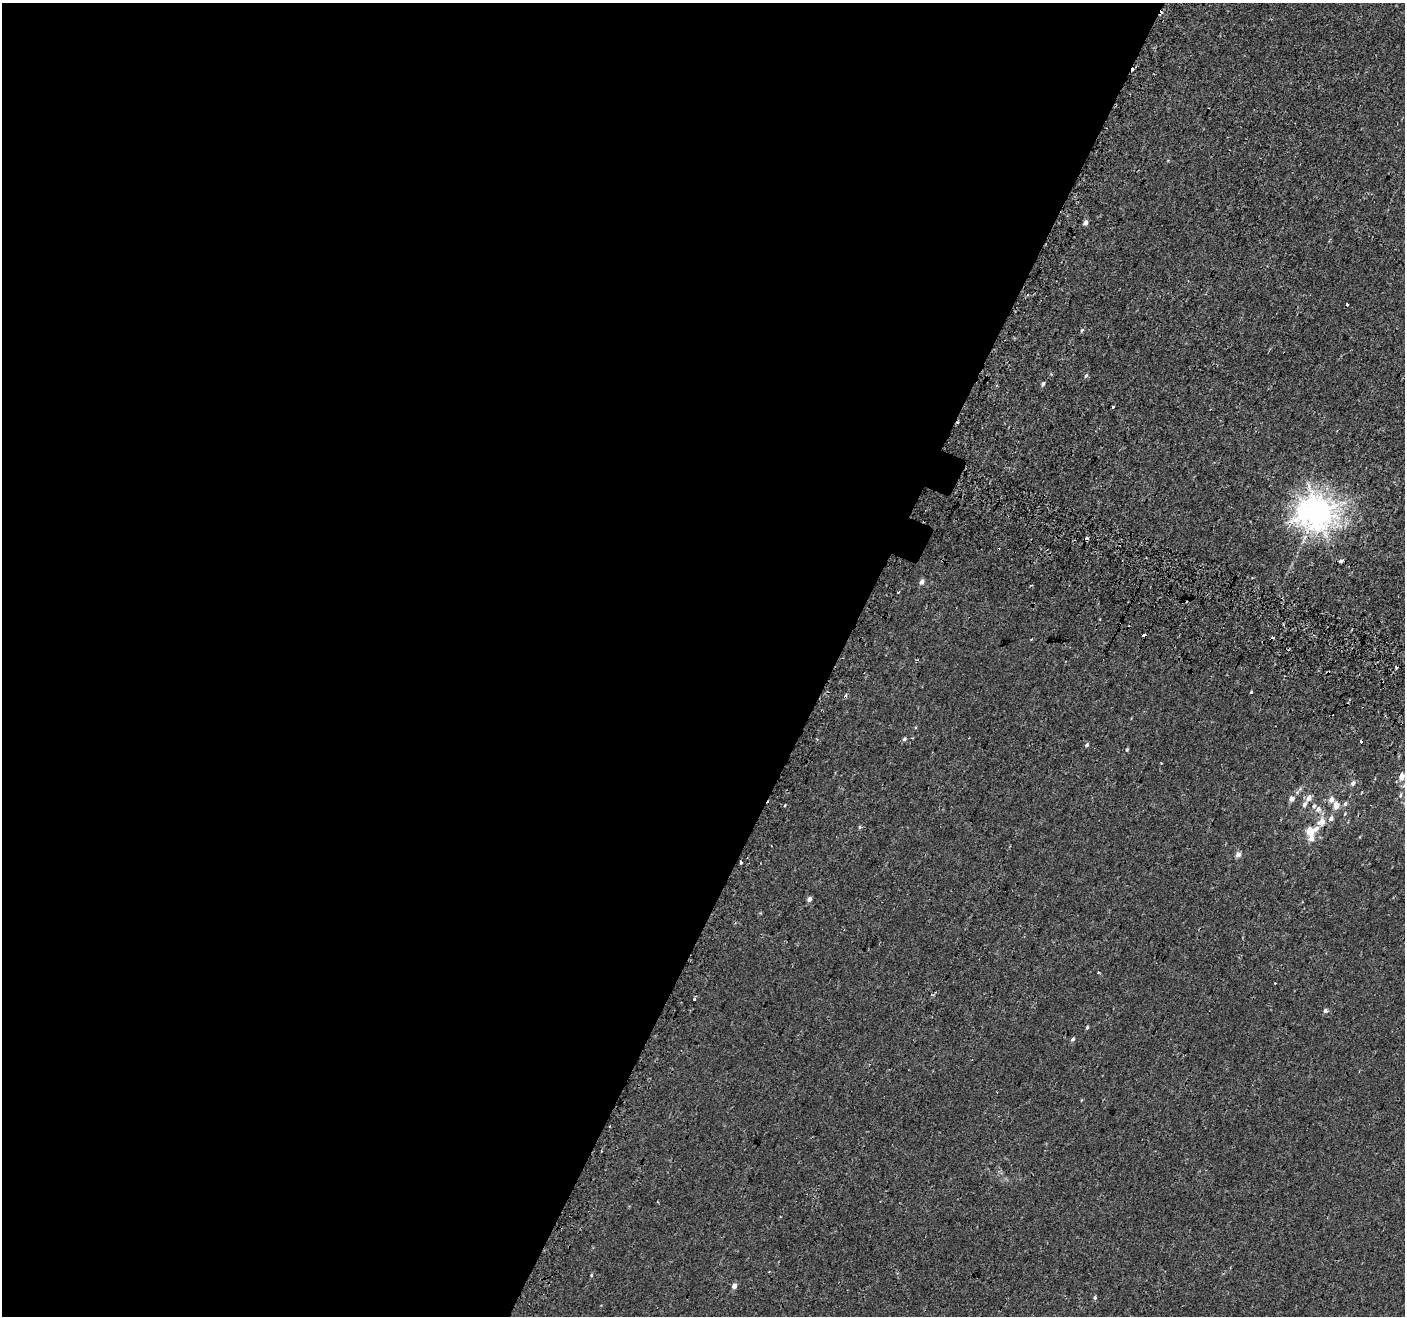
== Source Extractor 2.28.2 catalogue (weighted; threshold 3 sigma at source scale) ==
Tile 5 of 4 x 4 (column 1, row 2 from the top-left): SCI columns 55-1457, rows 2889-4202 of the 5714 x 5845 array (HDU 1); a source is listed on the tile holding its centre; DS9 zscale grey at full resolution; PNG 1407 x 1318 px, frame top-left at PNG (2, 3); no overlay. Shown black and unused: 60% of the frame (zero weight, under 2 of 3 exposures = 3% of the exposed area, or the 3 px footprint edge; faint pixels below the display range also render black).
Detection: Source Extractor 2.28.2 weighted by HDU 2 'WHT'; one run over the whole footprint, this tile lists its part. Background 0.00182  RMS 0.0034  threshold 0.0152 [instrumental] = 3 sigma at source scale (4.5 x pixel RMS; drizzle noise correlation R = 1.50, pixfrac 1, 0.0396/0.0396 arcsec/px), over >= 5 px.
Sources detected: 50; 11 cosmic-ray / hot-pixel residue — not listed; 2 inside a brighter listed object's ellipse — not listed separately; the other 37 listed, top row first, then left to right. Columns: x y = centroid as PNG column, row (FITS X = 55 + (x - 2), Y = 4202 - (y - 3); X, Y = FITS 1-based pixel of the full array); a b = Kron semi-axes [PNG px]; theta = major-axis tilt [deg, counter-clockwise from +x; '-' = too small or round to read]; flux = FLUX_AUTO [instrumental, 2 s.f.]
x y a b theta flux
1086 222 5 4 - 1.2
1027 295 4 3 - 0.35
1082 330 6 4 44 0.39
1086 375 6 4 46 0.37
1043 384 6 4 59 0.56
1113 407 3 3 - 0.52
1318 511 11 10 - 370
1341 561 5 3 - 0.78
921 582 6 5 - 1
904 739 5 5 - 0.49
1361 741 3 3 - 0.93
1087 745 5 4 - 0.47
1127 750 4 3 - 0.32
1402 776 8 6 89 1.7
1353 783 6 5 - 0.89
1309 798 8 6 66 1.3
1291 799 6 5 - 1.3
1331 800 7 6 - 1.4
1304 804 8 5 59 0.99
1345 804 6 5 - 0.56
785 805 3 2 - 0.25
1336 805 5 5 - 3.3
1318 809 8 7 - 1.4
1322 821 11 9 42 2.3
859 827 6 4 89 0.34
1310 831 9 5 23 6.6
1311 838 7 6 - 1.6
1238 854 5 5 - 1.6
741 863 3 3 - 0.58
809 899 5 4 - 1.1
694 999 3 3 - 0.76
1325 1010 5 5 - 0.63
1087 1027 4 3 - 0.38
1073 1039 5 4 - 0.53
591 1275 5 3 - 0.3
734 1286 4 4 - 1.7
1095 1298 5 4 - 0.48